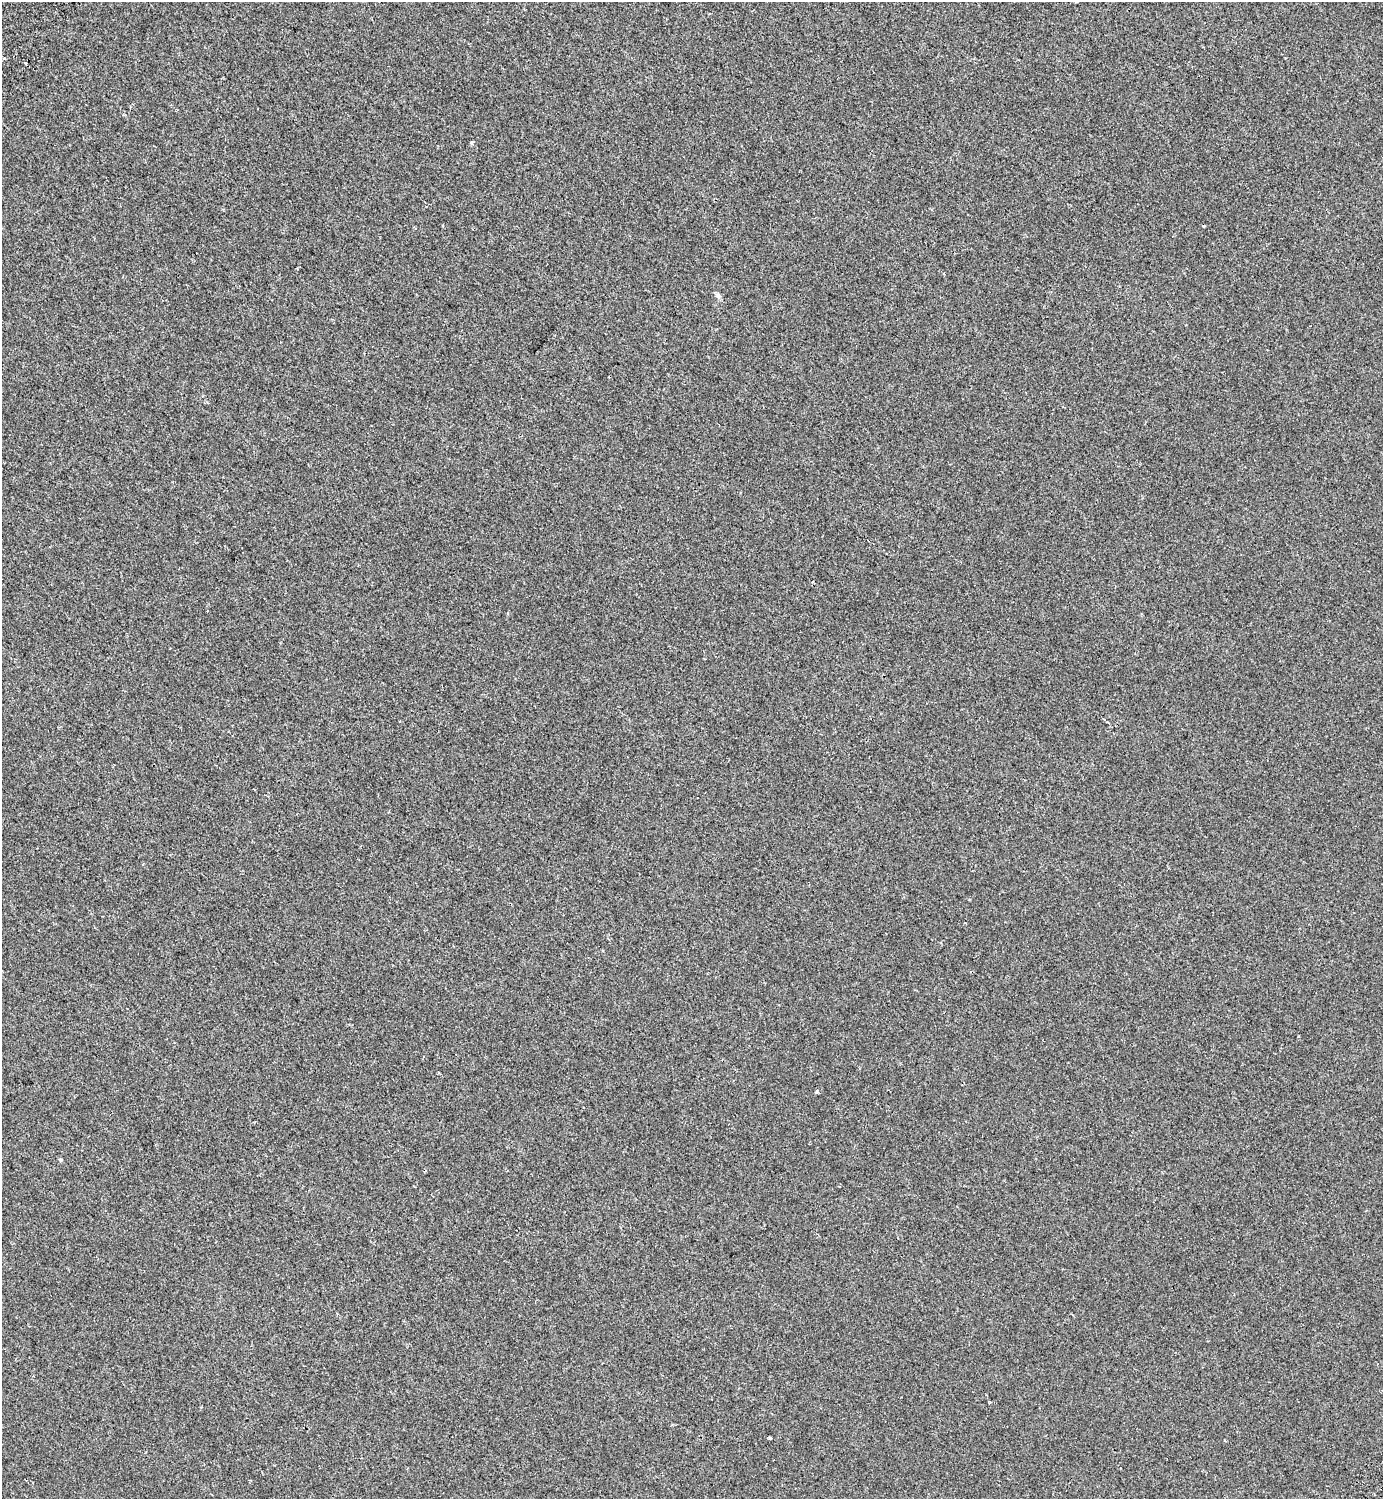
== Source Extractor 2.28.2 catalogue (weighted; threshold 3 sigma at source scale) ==
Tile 11 of 4 x 4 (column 3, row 3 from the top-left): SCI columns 3148-4528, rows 1602-3098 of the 6232 x 6203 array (HDU 1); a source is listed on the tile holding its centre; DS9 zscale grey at full resolution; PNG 1385 x 1501 px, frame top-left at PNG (2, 2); no overlay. Shown black and unused: <1% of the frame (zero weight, under 2 of 3 exposures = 7% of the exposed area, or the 3 px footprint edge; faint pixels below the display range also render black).
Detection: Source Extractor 2.28.2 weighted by HDU 2 'WHT'; one run over the whole footprint, this tile lists its part. Background -3.76e-04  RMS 0.0046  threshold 0.0205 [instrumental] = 3 sigma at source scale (4.5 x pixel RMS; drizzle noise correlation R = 1.50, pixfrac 1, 0.0396/0.0396 arcsec/px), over >= 5 px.
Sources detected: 6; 2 cosmic-ray / hot-pixel residue — not listed; the other 4 listed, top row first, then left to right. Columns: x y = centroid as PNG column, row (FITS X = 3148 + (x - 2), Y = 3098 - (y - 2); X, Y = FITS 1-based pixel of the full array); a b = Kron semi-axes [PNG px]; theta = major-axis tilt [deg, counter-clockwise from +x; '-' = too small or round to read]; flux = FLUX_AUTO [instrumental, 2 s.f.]
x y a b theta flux
25 63 4 2 - 0.53
472 143 4 3 - 0.77
817 1091 3 3 - 1.5
770 1438 3 3 - 3.2